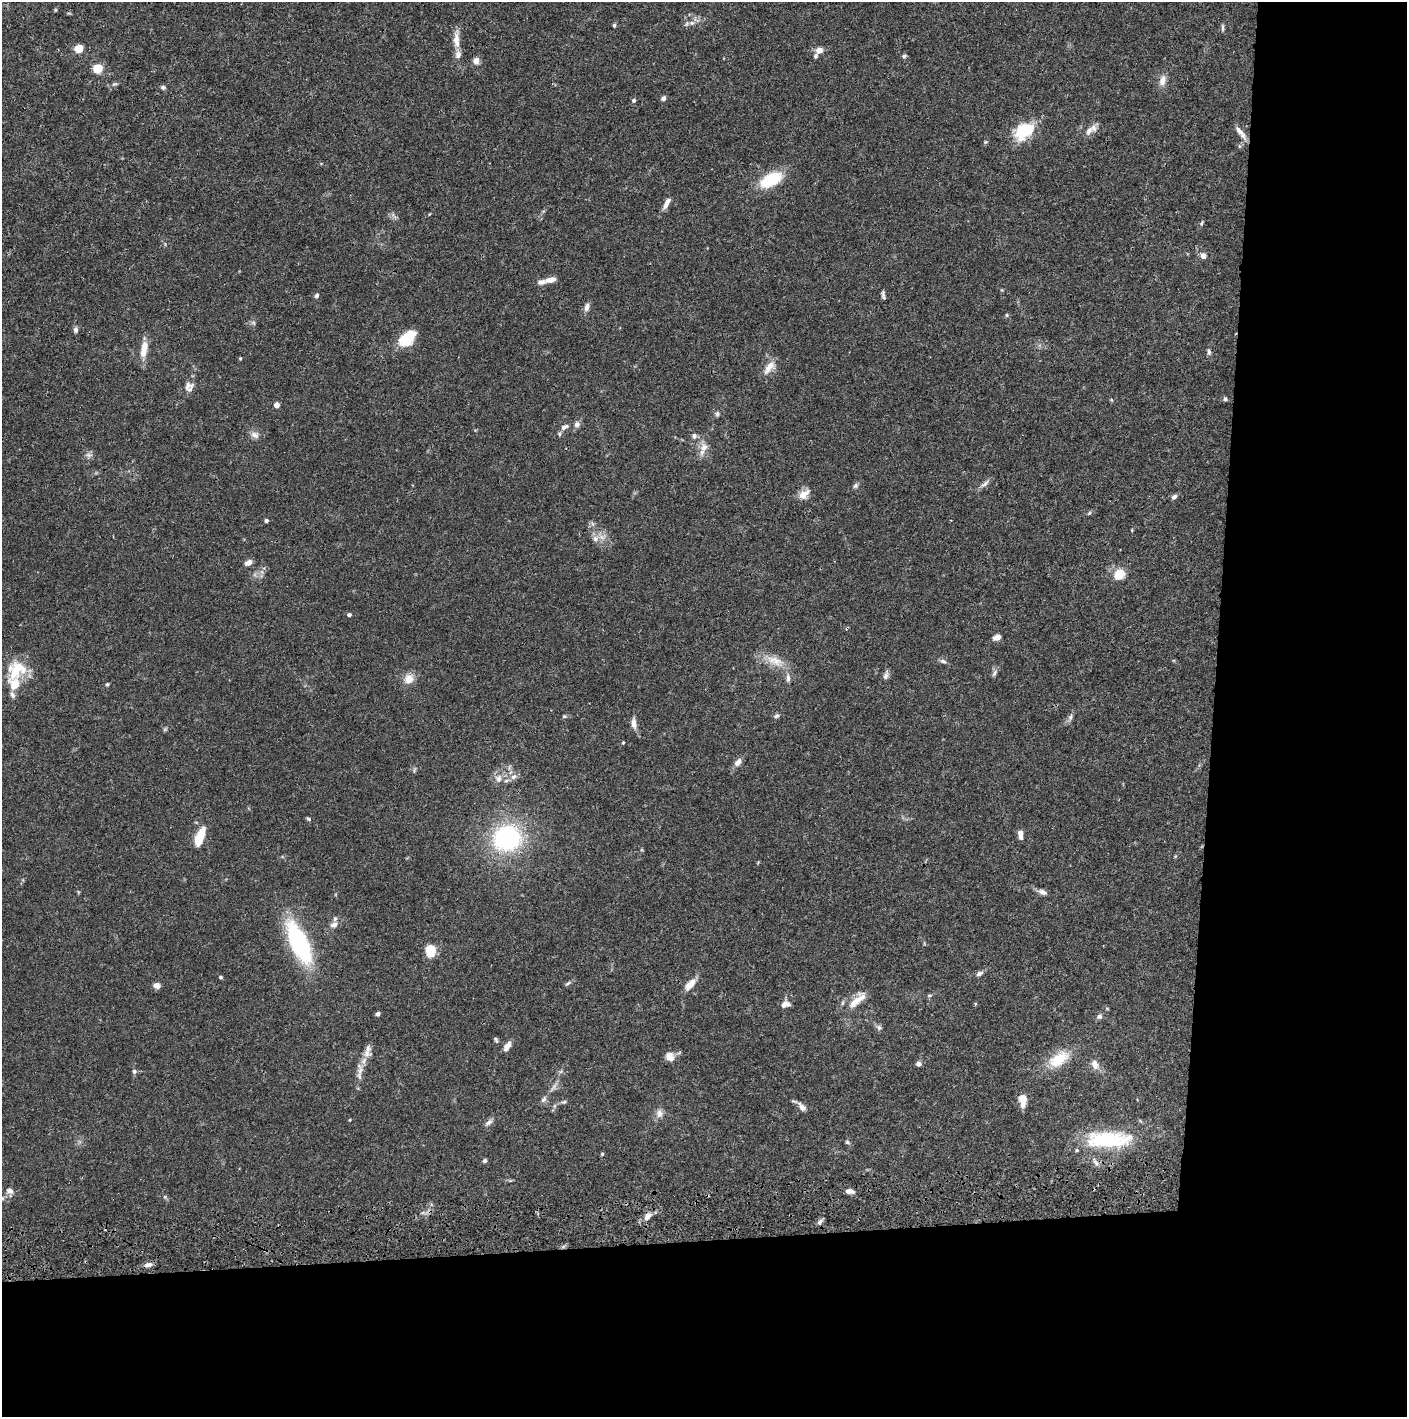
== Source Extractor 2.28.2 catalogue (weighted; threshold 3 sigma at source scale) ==
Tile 9 of 3 x 3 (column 3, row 3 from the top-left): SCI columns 2823-4227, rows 119-1533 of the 4237 x 4419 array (HDU 1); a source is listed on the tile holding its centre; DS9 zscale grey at full resolution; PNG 1409 x 1419 px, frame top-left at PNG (2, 2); no overlay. Shown black and unused: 24% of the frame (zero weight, under 3 of 4 exposures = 6% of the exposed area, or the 3 px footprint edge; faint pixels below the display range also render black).
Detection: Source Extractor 2.28.2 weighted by HDU 2 'WHT'; one run over the whole footprint, this tile lists its part. Background 0.0265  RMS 0.0025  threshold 0.0114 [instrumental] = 3 sigma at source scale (4.5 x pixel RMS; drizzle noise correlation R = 1.50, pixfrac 1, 0.05/0.05 arcsec/px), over >= 5 px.
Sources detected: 140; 3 cosmic-ray / hot-pixel residue — not listed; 11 inside a brighter listed object's ellipse — not listed separately; the other 126 listed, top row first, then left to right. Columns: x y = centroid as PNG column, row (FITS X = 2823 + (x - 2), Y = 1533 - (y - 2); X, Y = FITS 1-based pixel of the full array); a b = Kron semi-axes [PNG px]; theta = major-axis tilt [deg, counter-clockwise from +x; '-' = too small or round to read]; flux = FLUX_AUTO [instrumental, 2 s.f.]
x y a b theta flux
55 10 6 3 72 0.28
692 23 8 6 20 1
614 25 5 4 - 0.4
1223 28 10 4 -86 0.57
456 39 26 8 89 2.8
79 49 5 5 - 9.9
819 50 6 6 - 2.2
816 56 7 5 74 0.48
904 56 6 5 - 0.52
476 61 8 6 74 1.6
98 69 5 5 - 16
1162 81 15 9 77 2
114 84 9 5 25 0.57
163 87 6 5 - 0.54
663 98 5 5 - 0.9
634 100 5 5 - 0.61
1025 131 23 15 39 11
1089 131 20 8 42 2
1239 131 18 6 -52 1.7
985 142 5 4 - 0.33
771 180 25 13 29 11
667 203 15 5 62 1.8
1201 223 8 4 64 0.42
1203 256 7 7 - 1.2
551 280 13 6 10 2
316 295 6 5 - 0.71
883 295 10 4 -81 0.64
587 307 11 6 73 1.2
1007 315 5 4 - 0.35
253 323 7 5 -30 0.49
76 330 8 6 85 0.7
407 338 18 11 40 9.3
144 349 19 7 79 4
1209 352 9 5 -84 0.67
240 358 4 3 - 0.28
769 367 19 8 55 2.8
188 385 15 10 -2 1.5
1225 399 6 5 - 0.45
277 405 4 4 - 2.6
717 414 7 6 - 0.56
577 424 9 7 68 1.1
565 427 10 6 26 1.1
559 434 6 6 - 0.5
255 435 12 9 -23 1.4
694 436 7 7 - 0.86
704 447 13 11 69 2.3
89 455 10 6 -9 0.88
985 484 17 5 37 1.1
856 486 8 6 45 0.61
804 494 15 10 40 2.4
1174 497 7 5 38 0.79
1089 513 6 4 44 0.36
266 521 4 4 - 0.72
593 524 7 4 -70 0.49
596 538 10 9 - 1.7
249 562 9 6 26 1.3
1119 575 12 10 44 4.7
349 615 4 4 - 0.66
997 637 7 5 23 1.9
775 661 29 12 -22 4.7
943 661 9 6 -16 0.75
16 670 26 20 47 9
994 673 11 5 61 0.77
886 675 12 6 75 0.94
788 678 12 6 -89 1.1
409 679 12 12 - 2.7
107 684 5 4 - 0.33
12 695 11 6 -63 0.9
564 716 6 5 - 0.38
776 716 8 6 26 0.56
1070 717 10 6 78 0.87
634 723 16 6 -84 1.6
165 729 7 4 45 0.37
623 743 4 3 - 0.38
738 762 12 7 45 1.5
514 777 10 7 30 1.1
498 778 12 11 - 1.9
308 819 6 4 -31 0.43
1020 834 9 5 -85 1.9
200 837 17 7 67 8
507 838 27 24 12 35
1175 856 6 4 89 0.29
1042 892 12 6 -17 1.2
334 925 10 7 27 1.3
299 943 41 15 -65 35
430 951 8 6 -87 8.5
979 973 9 6 28 0.88
220 977 4 4 - 0.4
568 983 10 4 40 0.55
690 984 15 7 48 3.1
157 986 7 6 - 1.5
929 996 7 5 17 0.44
857 1000 28 9 44 4.4
785 1004 12 8 10 1.5
975 1004 5 3 - 0.24
378 1014 5 4 - 0.77
1099 1016 8 7 - 0.81
879 1028 8 7 - 0.72
496 1040 8 4 -61 0.46
507 1046 12 6 59 1.6
367 1053 12 9 -7 1.4
670 1057 12 10 -48 1.9
1059 1059 29 15 32 7.9
919 1064 6 6 - 0.87
1095 1064 13 9 -74 2
360 1070 22 8 88 2.3
134 1071 6 6 - 0.63
553 1087 19 5 54 1.4
1023 1098 11 9 11 2.1
564 1102 7 5 20 0.46
802 1107 12 6 -52 1.5
660 1113 12 9 -89 1.6
350 1120 4 3 - 0.22
488 1123 13 6 39 0.96
1109 1139 58 20 1 22
847 1142 6 5 - 0.45
602 1154 5 4 - 0.31
485 1161 6 5 - 0.51
1095 1162 13 5 -54 1.1
10 1191 9 8 - 1.3
850 1191 10 6 -4 1.3
2 1199 10 5 41 0.66
647 1216 12 8 48 2.1
820 1222 9 5 48 0.72
563 1247 7 4 19 0.49
148 1265 11 6 12 1.3
Overlapping masked pixels (flux is a lower limit): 3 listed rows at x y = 1025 131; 553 1087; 148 1265
Isophote crosses this tile's border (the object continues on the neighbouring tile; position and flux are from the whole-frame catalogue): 1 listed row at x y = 2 1199